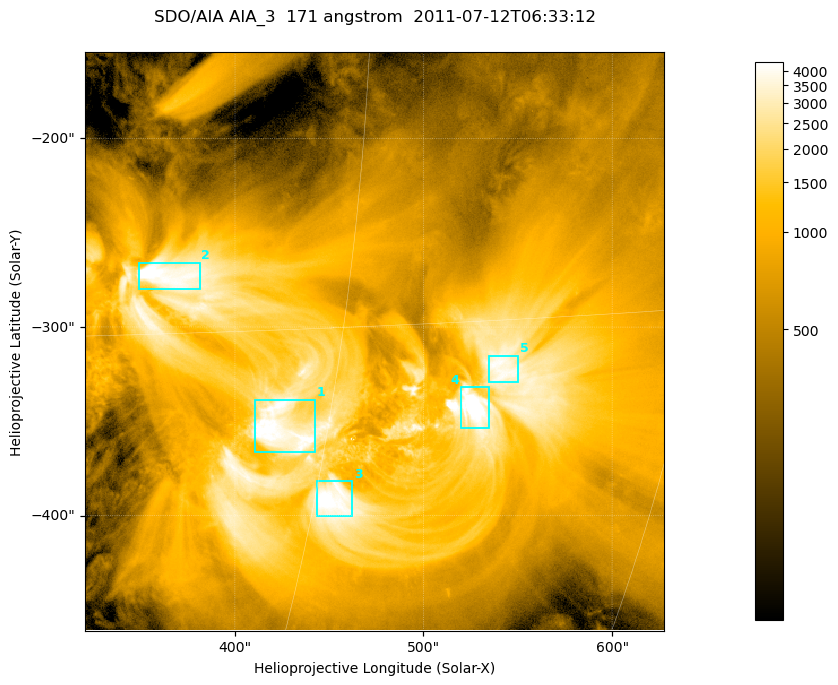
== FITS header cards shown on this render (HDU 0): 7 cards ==
TELESCOP= 'SDO/AIA '
INSTRUME= 'AIA_3   '
WAVELNTH=                  171
WAVEUNIT= 'angstrom'
DATE-OBS= '2011-07-12T06:33:12.34'
CTYPE1  = 'HPLN-TAN'
CTYPE2  = 'HPLT-TAN'

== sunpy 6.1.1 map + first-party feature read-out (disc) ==
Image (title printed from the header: SDO/AIA AIA_3  171 angstrom  2011-07-12T06:33:12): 512 x 512 px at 0.599 arcsec/px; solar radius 944 arcsec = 1574 px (partial field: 3.4% of the solar disc is inside the frame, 100% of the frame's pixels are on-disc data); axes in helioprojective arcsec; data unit not stated in the header (colour bar unlabelled)
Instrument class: DISC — disc imager (sunpy class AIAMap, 171 A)
Bright regions (active regions / flare kernels): reference = the on-disc median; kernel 5 px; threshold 5 sigma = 2864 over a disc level ~752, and >= 1.15x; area >= 262 px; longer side >= 6 px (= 3.6 arcsec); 5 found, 5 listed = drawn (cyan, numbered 1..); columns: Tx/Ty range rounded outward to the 2 arcsec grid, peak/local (2 s.f.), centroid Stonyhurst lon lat
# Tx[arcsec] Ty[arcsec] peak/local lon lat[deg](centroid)
1 410..444 -366..-338 6.5 +28 -18
2 348..382 -280..-266 7.9 +23 -13
3 442..462 -402..-382 6.3 +31 -21
4 520..536 -354..-332 8.3 +36 -18
5 534..552 -330..-314 5.5 +37 -17